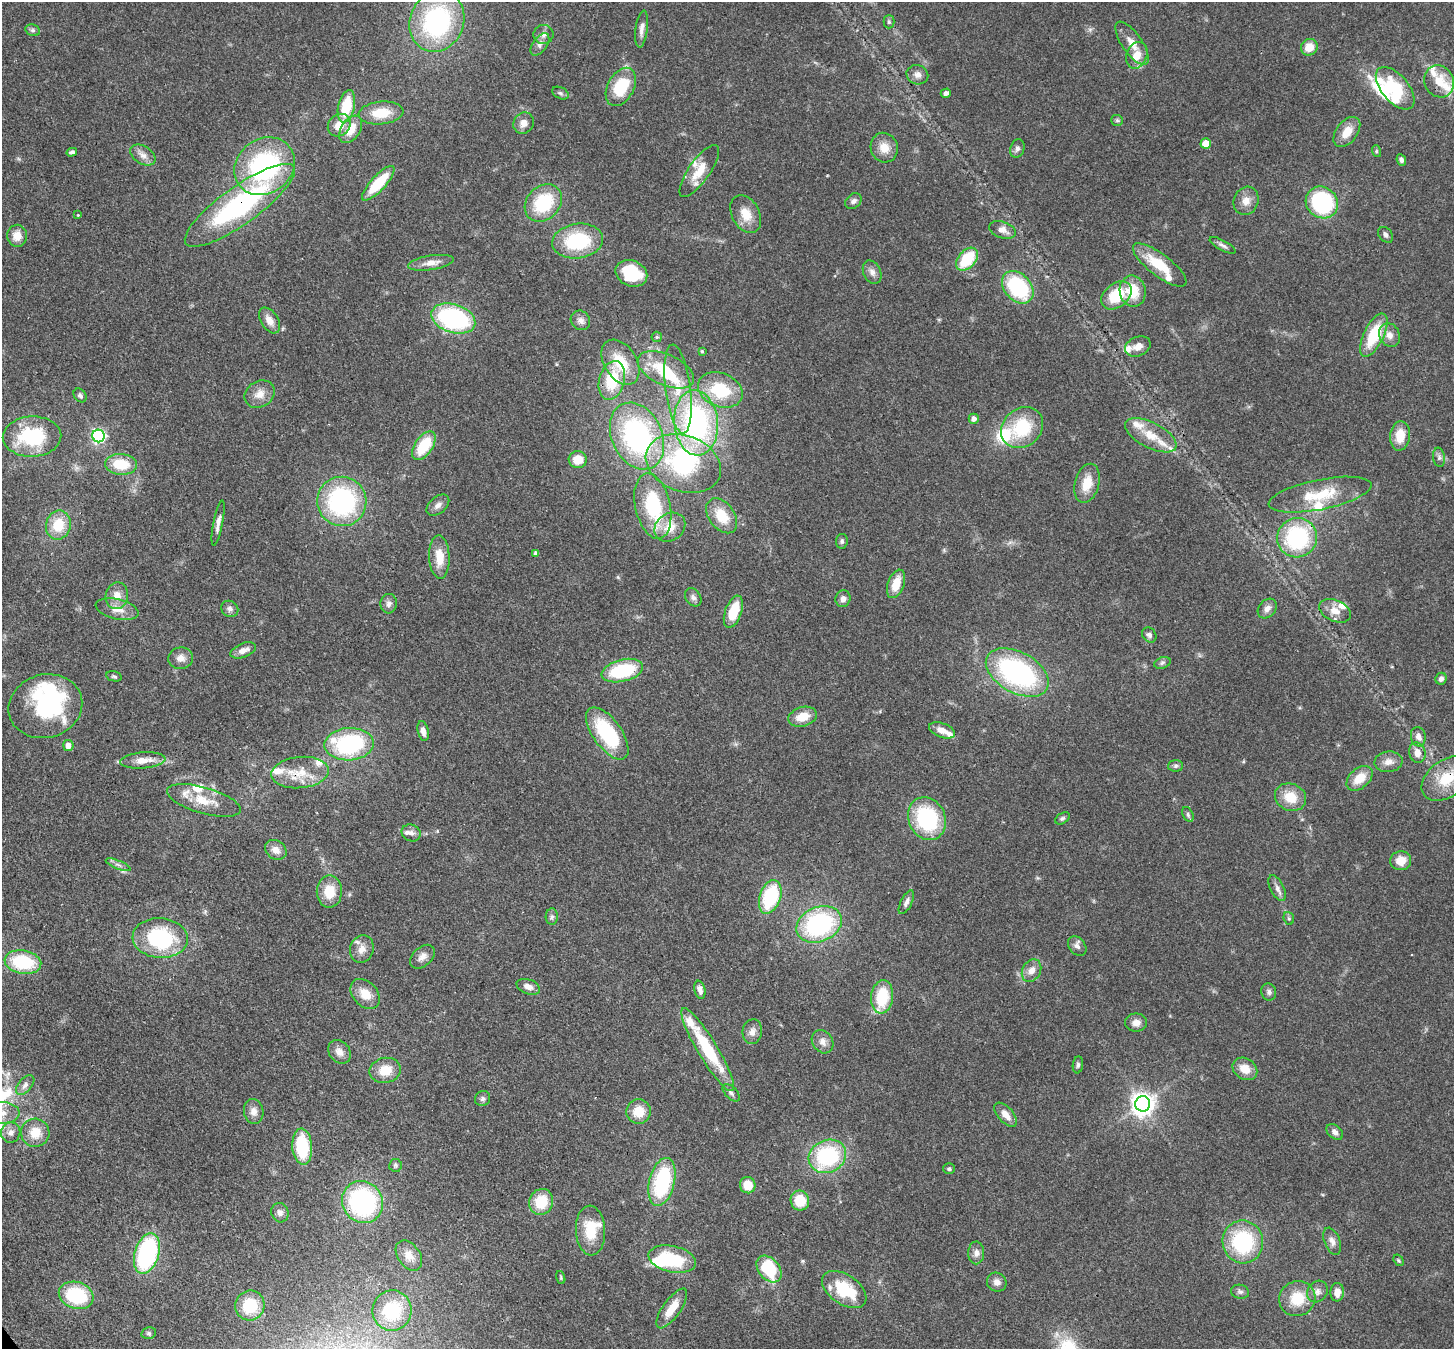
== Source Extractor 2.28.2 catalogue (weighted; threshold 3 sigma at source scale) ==
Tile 7 of 4 x 4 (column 3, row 2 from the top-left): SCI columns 2984-4435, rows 3038-4384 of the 5967 x 5939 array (HDU 1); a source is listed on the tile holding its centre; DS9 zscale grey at full resolution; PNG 1456 x 1351 px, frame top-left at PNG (2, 2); each listed source drawn as its Kron ellipse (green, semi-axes under 4 px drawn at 4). Shown black and unused: <1% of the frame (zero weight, under 3 of 4 exposures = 7% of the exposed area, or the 3 px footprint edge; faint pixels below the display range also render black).
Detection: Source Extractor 2.28.2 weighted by HDU 2 'WHT'; one run over the whole footprint, this tile lists its part. Background 0.0985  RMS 0.0041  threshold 0.0186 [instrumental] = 3 sigma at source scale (4.5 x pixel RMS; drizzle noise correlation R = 1.50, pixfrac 1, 0.05/0.05 arcsec/px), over >= 5 px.
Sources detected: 232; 7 inside a brighter object's white glare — neither listed nor drawn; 22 inside a brighter listed object's ellipse — not listed separately; the other 203 listed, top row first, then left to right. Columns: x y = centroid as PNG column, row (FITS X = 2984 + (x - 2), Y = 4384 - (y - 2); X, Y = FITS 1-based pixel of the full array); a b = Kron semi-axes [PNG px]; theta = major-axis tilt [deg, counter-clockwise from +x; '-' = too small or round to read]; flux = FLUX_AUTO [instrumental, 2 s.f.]
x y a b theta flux
437 21 31 27 66 62
889 22 6 5 - 0.73
642 29 19 6 82 2.5
33 30 7 5 -20 1
543 34 10 9 - 2.2
1132 43 25 10 -55 5.6
540 44 13 7 55 2.1
1309 47 9 8 - 5.8
1137 55 14 10 69 6.2
917 75 11 9 -22 2.5
1439 81 16 14 -61 9
621 87 20 13 62 19
1395 88 25 13 -50 18
560 93 9 5 -27 1
946 93 5 4 - 1.3
346 106 16 8 77 16
381 113 22 11 5 11
1117 120 6 5 - 0.78
524 123 11 10 - 3.2
339 125 12 10 44 5.5
351 129 15 9 57 6.9
1347 132 17 10 52 6.4
1206 143 5 5 - 10
884 148 15 13 -68 5.8
1017 149 9 7 72 1.5
1376 151 6 3 -72 0.48
72 152 5 4 - 1.1
143 155 14 9 -33 3
1401 160 6 4 -64 1.2
264 166 32 27 37 62
699 171 31 10 55 8.4
378 183 22 7 48 17
853 201 9 7 40 1.6
1246 201 14 12 65 4.1
1322 202 17 15 -41 44
543 203 21 16 45 25
240 205 66 18 35 73
746 214 20 13 -61 7.1
78 215 4 3 - 0.54
1002 230 14 8 -20 2.9
1386 235 9 6 -50 1.5
17 236 11 10 - 4.9
578 241 25 17 8 29
1223 245 14 5 -29 1.4
967 259 13 8 49 18
431 263 23 7 9 4.1
1160 265 32 11 -37 14
872 272 12 8 -63 2.5
631 273 16 12 -23 19
1018 287 18 13 -48 35
1133 291 16 13 -80 11
1116 295 17 12 39 15
453 318 23 14 -17 58
269 320 14 8 -58 4
580 320 10 9 - 2.4
1374 335 23 10 64 19
1389 335 12 10 -61 3.5
657 337 5 5 - 0.67
1138 346 13 9 23 3.6
702 351 4 4 - 0.55
620 362 25 16 -58 15
666 370 30 15 -24 18
612 380 20 12 75 17
678 389 45 12 -83 15
720 390 23 16 -22 19
260 394 16 13 32 4.9
80 395 7 6 - 1.1
974 419 5 5 - 2.2
696 423 33 22 -85 74
1022 428 22 19 40 22
1151 435 28 12 -27 10
98 436 6 6 - 90
637 436 35 25 -64 74
1400 436 15 10 85 8.2
32 437 29 20 2 32
424 446 16 8 55 17
1439 457 9 6 -82 1.4
578 460 9 8 - 6.4
121 464 16 10 -4 13
683 464 39 28 -21 48
1087 483 20 12 75 8.4
1320 495 52 15 11 17
342 501 25 24 - 63
438 505 13 8 40 2.2
653 506 33 17 -77 28
722 516 19 13 -54 11
218 523 23 4 79 2.6
58 525 14 12 78 12
670 527 16 13 35 7.1
1297 538 20 19 - 43
842 541 7 6 - 1
536 553 4 4 - 1.5
439 557 22 10 -88 7.9
896 584 15 8 70 8
117 596 13 11 80 4.7
693 597 10 7 -54 1.5
843 599 8 7 - 2
389 604 9 8 - 1.8
117 609 22 10 -13 5.3
230 609 9 7 -32 1.6
1267 609 11 8 48 2.4
1335 611 17 10 -23 5
733 612 17 8 70 11
1149 635 8 6 -51 1.4
243 650 13 7 22 3.1
181 658 12 10 8 3.1
1162 663 8 5 19 1.1
622 671 21 11 14 27
1017 672 34 20 -29 77
114 676 8 5 -13 0.78
1441 679 6 5 - 1.5
45 706 37 31 15 45
803 717 15 9 17 7.2
942 730 13 7 -20 4
423 731 10 5 -76 2.4
607 733 30 14 -54 31
1418 737 10 7 -78 2.3
349 744 25 16 4 49
68 746 5 5 - 3.1
1417 753 10 8 -76 3.4
143 760 22 8 5 5.9
1389 762 14 10 4 3.3
1176 766 7 6 - 1.1
300 773 29 15 6 11
1359 778 15 10 42 7.4
1447 778 28 18 36 15
1290 797 16 13 -23 9.2
204 800 38 13 -16 10
1188 814 8 5 -65 0.94
1062 818 8 5 30 0.95
927 819 22 18 -65 38
411 833 10 8 -25 2
276 850 11 9 -35 3.4
1401 861 10 9 - 5.7
118 865 13 4 -22 1.6
1277 888 14 7 -63 2.1
329 892 16 12 89 9.9
770 897 17 10 70 31
906 902 13 5 63 1.7
552 917 8 6 87 1.2
1289 918 6 5 - 0.71
819 924 24 17 23 54
160 938 28 20 -4 42
1077 946 11 8 -50 1.8
362 949 14 11 73 3.9
422 957 14 9 41 3
23 962 18 12 -9 24
1032 970 12 9 62 3.5
528 987 12 7 -19 2.8
700 990 9 5 -78 2
1269 992 8 7 - 1.4
365 994 17 12 -48 6.9
882 997 17 11 83 18
1136 1023 11 9 1 3
752 1032 12 9 81 2.9
823 1042 12 10 -56 2.9
708 1050 48 10 -59 29
339 1052 13 10 -48 3.4
1078 1065 8 5 82 0.96
1245 1069 13 10 -34 6.1
385 1070 16 12 11 8.1
25 1085 12 6 48 2
731 1093 11 6 -46 1.3
483 1099 8 7 - 1.3
1143 1104 7 7 - 360
254 1111 12 9 -79 3.1
639 1112 12 12 - 8.1
2 1113 17 11 2 6.2
1006 1115 14 7 -49 3.6
1335 1132 9 6 -40 1.9
11 1133 10 9 - 2.6
35 1133 14 14 - 7.5
302 1147 18 10 -85 21
827 1156 19 16 26 41
395 1165 6 6 - 0.86
949 1169 6 5 - 0.8
662 1182 24 12 76 37
748 1185 8 7 - 7
800 1201 10 9 - 10
363 1202 21 20 - 62
541 1202 13 12 - 13
280 1213 10 8 -67 2
590 1230 25 14 -87 13
1332 1241 14 7 -69 2.5
1243 1242 21 20 - 37
147 1253 21 12 74 58
976 1253 11 8 89 2.4
409 1256 17 11 -54 4.8
672 1259 24 13 -12 29
1399 1260 6 4 -55 0.65
769 1269 15 10 -50 28
561 1277 6 4 -72 0.53
997 1282 10 9 - 2.4
844 1289 25 14 -34 21
1240 1292 9 7 -10 1.3
1317 1292 11 9 53 2.4
1337 1292 9 7 87 4
76 1295 18 13 -17 28
1297 1299 18 17 - 12
250 1305 15 14 - 16
672 1308 23 8 55 7.7
392 1311 20 19 - 26
149 1333 7 5 13 0.88
Overlapping masked pixels (flux is a lower limit): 4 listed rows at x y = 240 205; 300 773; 1447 778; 363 1202
Isophote crosses this tile's border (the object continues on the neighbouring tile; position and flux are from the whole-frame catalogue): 2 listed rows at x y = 1447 778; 2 1113